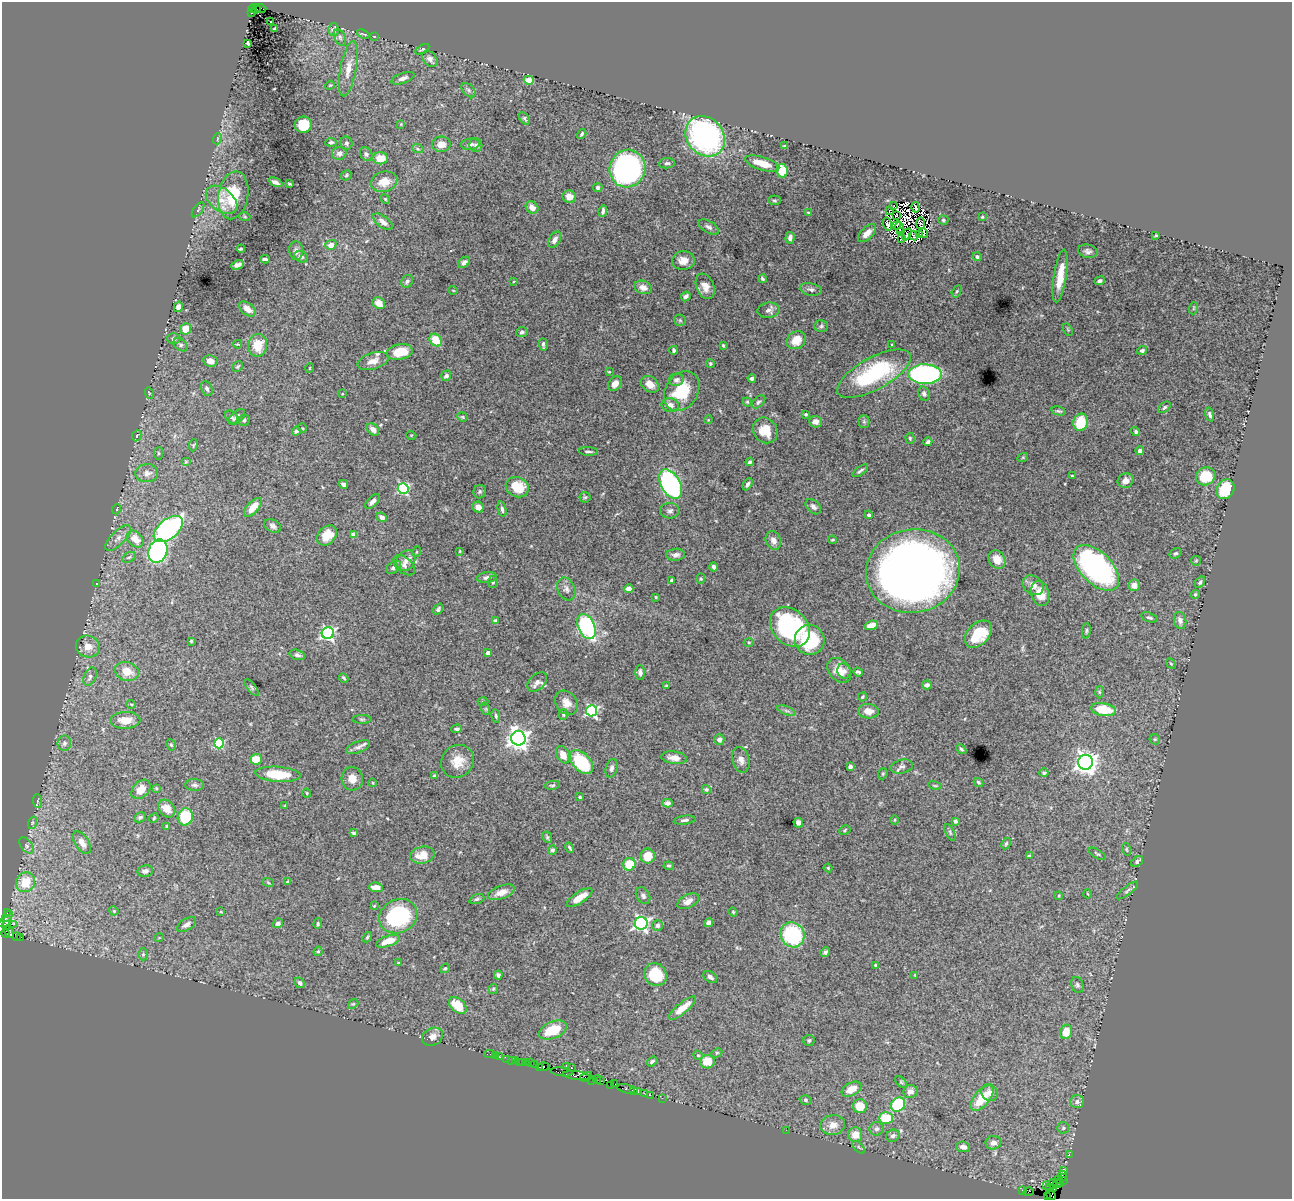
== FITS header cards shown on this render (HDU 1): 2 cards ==
NAXIS1  =                 1290
NAXIS2  =                 1197

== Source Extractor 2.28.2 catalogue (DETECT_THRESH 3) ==
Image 1290 x 1197 px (HDU 1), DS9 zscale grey, 1 PNG px = 1 image px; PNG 1294 x 1201 px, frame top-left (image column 1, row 1197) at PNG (2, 2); each listed source drawn as its Kron ellipse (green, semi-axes under 4 px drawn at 4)
Background 3.32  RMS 0.042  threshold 0.127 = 3 sigma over >= 5 px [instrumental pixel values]
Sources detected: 461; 6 with non-positive FLUX_AUTO (blend fragments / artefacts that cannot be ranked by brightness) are neither listed nor drawn; the other 455 listed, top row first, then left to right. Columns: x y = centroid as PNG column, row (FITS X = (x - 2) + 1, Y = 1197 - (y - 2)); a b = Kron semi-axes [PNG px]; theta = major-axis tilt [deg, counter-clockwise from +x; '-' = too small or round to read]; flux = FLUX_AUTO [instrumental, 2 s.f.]
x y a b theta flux
261 8 5 3 - 470
253 9 4 3 - 280
256 9 5 3 - 540
251 13 3 2 - 340
270 21 3 3 - 11
275 29 4 3 - 5.5
333 30 6 5 - 8.4
363 34 6 2 -20 3
374 36 4 2 - 1.5
340 37 9 5 -64 7.1
247 43 3 3 - 5.6
422 49 8 3 30 4.8
430 59 9 6 -47 13
348 69 28 8 79 35
403 78 12 5 20 11
529 80 5 4 - 29
330 85 5 4 - 3
468 90 8 5 -46 6.5
524 118 7 4 -53 4.7
401 124 4 4 - 2.4
303 125 8 8 - 90
582 134 5 3 - 5
705 136 22 18 -49 700
217 139 5 3 - 3.1
331 142 5 4 - 5.9
346 143 6 6 - 6
441 144 9 7 2 26
470 144 9 5 7 12
476 145 7 6 - 8.1
784 146 3 3 - 2.9
418 149 6 3 -18 4
339 153 7 6 - 9.5
366 154 7 5 -53 7
380 158 7 6 - 43
667 163 8 5 5 6.9
762 163 18 6 -17 55
627 169 19 18 - 860
782 171 7 5 -78 65
346 175 6 4 48 3.9
275 182 7 3 -25 10
384 182 13 10 13 38
289 184 3 2 - 2.8
598 187 5 4 - 7
233 195 24 15 80 100
569 197 7 6 - 25
385 199 5 4 - 2.9
221 200 18 11 -38 40
774 200 6 4 0 4.5
893 206 2 2 - 2.2
532 207 7 5 -43 21
916 207 5 2 - 6.1
198 210 9 4 54 4.9
603 211 6 3 81 7.3
889 211 3 3 - 3.5
808 212 3 2 - 2.2
896 216 3 2 - 3.3
245 217 5 3 - 2.9
982 217 3 3 - 3.2
943 220 5 4 - 3.9
383 222 12 5 -37 17
920 223 6 2 -89 3.7
887 224 7 3 -76 14
897 225 3 2 - 4.4
709 227 11 6 -30 11
900 227 6 2 -76 4.8
901 232 2 2 - 3.8
867 233 11 6 44 23
923 233 5 2 - 3.6
907 234 6 2 59 5.2
919 234 4 2 - 2.5
1156 235 3 2 - 2.4
914 236 5 2 - 4.5
790 238 6 4 85 13
902 239 4 2 - 1.4
555 240 9 5 59 13
331 245 5 4 - 21
241 249 4 2 - 4
296 251 9 7 -85 11
1088 251 10 6 -11 10
301 257 7 5 -23 7.2
977 257 4 4 - 9.1
265 259 5 3 - 5.9
683 261 11 9 3 27
464 262 7 5 43 9.2
238 265 6 4 26 11
1060 276 27 6 81 52
762 279 4 3 - 4
407 281 7 5 57 5.8
514 281 4 2 - 2
1099 281 5 4 - 6.9
705 286 13 8 -67 26
643 287 9 6 -19 21
811 289 11 6 -12 10
453 290 4 3 - 2.1
957 291 6 4 59 4.2
686 296 5 4 - 9
379 303 7 5 -32 22
178 307 5 4 - 18
1194 308 6 4 71 3
247 309 9 5 -39 27
769 310 11 7 7 12
680 320 6 5 - 4.3
821 326 7 6 - 6.5
186 329 6 5 - 40
1068 330 6 4 -59 2.8
522 332 5 5 - 7.5
174 338 7 5 1 8.6
436 340 7 5 -47 62
796 340 10 8 39 43
238 344 4 3 - 2.9
181 345 8 5 -39 6.4
258 345 11 9 80 58
543 345 6 3 -86 5.7
723 345 4 2 - 3
892 345 3 2 - 2.4
674 350 4 3 - 5.7
1142 350 5 4 - 6.8
400 352 13 7 10 66
210 361 7 5 -13 23
373 361 16 8 17 26
710 364 4 4 - 3.9
238 366 6 5 - 4.7
310 368 5 3 - 2
609 372 3 3 - 2.4
874 374 41 16 29 280
925 374 16 10 0 570
446 376 5 4 - 9.6
752 378 4 3 - 6.6
676 380 8 6 11 8.8
615 384 8 6 55 19
650 384 10 7 -39 24
207 389 8 5 -65 7.2
682 391 21 16 57 120
149 393 6 3 -73 2.9
342 394 2 2 - 2
924 394 7 5 -67 8.6
747 402 4 4 - 3.3
758 402 8 5 43 6.4
670 405 8 7 - 18
1164 407 7 4 41 4.8
1058 411 7 3 -15 5
806 414 3 3 - 5.2
1210 415 7 4 -73 6.5
232 417 7 5 -49 6
237 417 10 5 44 15
462 417 5 4 - 3.2
244 420 6 5 - 5
708 420 4 3 - 2.3
815 422 6 6 - 17
864 422 6 5 - 5.6
1080 422 9 7 76 96
302 428 5 3 - 2.2
373 429 7 5 -44 17
765 430 13 11 -50 50
296 431 4 3 - 5.9
1136 432 5 4 - 5.3
411 435 5 3 - 2.3
137 436 6 4 63 4
910 438 5 4 - 3.5
928 442 4 3 - 7.5
193 445 6 4 81 3.3
588 451 9 4 -3 6.6
1140 451 4 4 - 14
158 453 6 3 83 3.3
1023 457 5 3 - 2.7
186 462 5 4 - 3.1
750 462 4 3 - 6.1
860 471 9 3 36 5.7
147 473 11 9 6 20
1072 476 3 3 - 2.4
1206 476 10 9 - 98
1126 481 8 7 - 19
343 484 4 3 - 8.3
670 484 16 9 -60 560
747 484 6 4 62 7.8
517 487 12 9 -24 65
403 488 5 5 - 340
1226 489 10 8 61 110
480 492 7 6 - 5.3
585 497 5 5 - 4
372 501 9 4 45 12
253 507 12 5 48 34
478 507 5 5 - 20
813 507 9 6 -45 10
117 509 5 3 - 2.3
502 509 8 4 -77 6.4
670 511 9 7 2 10
869 515 4 4 - 5.9
382 517 5 4 - 14
273 526 9 6 -28 9.1
168 529 17 9 39 610
327 535 11 8 46 53
354 535 4 4 - 31
118 538 16 7 45 19
135 539 10 7 -45 36
773 540 9 7 -67 17
833 540 4 3 - 3.2
158 551 12 9 71 640
460 551 3 2 - 1.9
416 552 5 3 - 2.6
1176 553 6 4 34 5.3
676 555 9 6 5 12
129 557 7 4 30 5.4
997 559 10 8 -54 30
406 561 11 9 58 20
1196 561 5 4 - 3.2
404 565 12 7 -40 14
394 567 8 5 37 9.4
714 567 4 3 - 7.4
1096 568 28 15 -45 690
913 571 47 41 10 2900
487 578 10 5 7 14
701 579 5 4 - 3.1
672 580 4 3 - 4
493 582 6 5 - 4.6
1200 582 6 4 59 5.5
97 584 4 2 - 1.9
1033 585 11 9 -40 21
1134 585 6 5 - 25
566 589 12 8 -64 13
628 589 5 4 - 17
1040 593 13 9 -77 39
1195 594 5 4 - 3.8
656 597 3 2 - 2.5
438 609 6 4 53 5.9
1149 617 8 4 -18 6.5
1180 620 9 6 -78 13
495 621 4 4 - 8.5
871 625 7 4 19 23
586 626 13 8 -64 340
790 627 22 17 -44 390
1086 631 7 4 83 4.5
328 633 6 6 - 580
978 634 16 10 45 100
810 640 15 14 - 180
191 641 3 3 - 3
749 642 5 3 - 3
88 647 12 10 -20 26
488 653 4 4 - 11
297 655 8 5 -17 8.3
1171 664 5 4 - 3.4
839 670 14 10 -49 36
127 671 12 9 -16 42
844 671 8 6 -74 12
640 672 7 5 -88 11
858 672 5 3 - 5.4
90 677 10 6 66 8.2
344 678 5 2 - 3.6
537 682 11 7 44 14
667 685 4 2 - 3
927 685 5 4 - 11
252 688 10 4 -51 5.6
1099 692 6 4 -88 3.8
862 697 5 3 - 3.5
483 702 5 3 - 2.9
566 703 13 10 -50 25
131 704 5 3 - 2.6
486 709 6 4 -72 4
1103 710 12 6 -10 94
592 711 5 5 - 450
786 711 10 3 -21 5.6
868 711 10 7 -2 25
564 714 5 5 - 3.7
496 716 7 4 -79 5.2
362 719 10 4 0 5.4
125 720 15 8 1 42
457 729 5 4 - 6.8
518 738 7 7 - 1900
719 739 5 5 - 11
1155 739 5 5 - 4.1
64 743 8 6 73 9
219 743 5 5 - 210
171 745 6 4 -66 4.6
358 747 12 5 21 11
961 749 6 4 -44 4.5
563 755 9 6 -62 28
674 758 13 6 -7 20
256 759 6 5 - 43
741 760 13 8 -76 17
458 761 17 15 44 44
581 762 14 8 -48 200
1085 762 7 7 - 1900
902 766 11 6 13 10
850 767 4 3 - 8.3
611 768 9 5 74 9.8
1044 773 4 4 - 5.2
278 774 22 7 -4 100
883 774 6 4 69 3.3
434 776 4 3 - 4.4
352 779 12 10 -77 26
978 782 5 4 - 4.8
373 783 4 3 - 2.2
195 785 9 6 -4 8
552 785 8 4 8 4.9
935 786 7 3 -11 3
156 788 4 3 - 2.9
141 789 11 8 45 32
706 789 4 4 - 5
307 793 4 4 - 2.9
580 797 3 3 - 5.4
37 801 7 4 -89 4.6
668 803 5 4 - 11
285 806 4 4 - 3.5
167 809 10 7 -48 26
140 817 6 4 27 5.3
185 817 8 7 - 110
154 818 5 4 - 3.3
685 820 11 4 7 7.9
895 820 5 3 - 2.6
955 821 4 4 - 11
32 823 6 4 72 4.6
798 823 5 4 - 11
167 826 4 3 - 2.7
845 830 6 4 28 4.2
950 832 9 4 -64 5.3
354 833 4 3 - 5.5
547 837 6 4 -64 4.1
82 843 12 7 -56 23
1006 843 6 4 62 4.3
26 846 9 5 -53 8.9
570 848 5 3 - 5.3
1126 849 6 4 -74 3.6
552 850 4 4 - 5.9
1097 854 10 4 -31 4.9
422 855 12 8 11 43
648 856 7 7 - 52
1029 856 4 2 - 4
1137 861 6 4 36 7.4
629 864 6 6 - 65
669 866 5 3 - 3.8
828 868 4 3 - 2.6
145 871 8 5 13 7.4
26 882 10 9 - 77
268 882 6 3 -21 3.6
288 882 3 3 - 4.7
376 887 7 5 -4 23
1128 890 13 4 38 8.1
501 892 14 6 21 24
1088 894 4 2 - 2.2
643 896 9 6 -59 9
1059 896 4 3 - 2.4
580 898 15 5 34 39
477 899 8 4 21 5.4
688 901 11 6 27 20
374 906 3 3 - 2.5
114 911 4 3 - 2.6
7 912 3 2 - 77
221 912 4 3 - 2.4
733 912 4 4 - 2.8
398 916 20 16 27 260
7 917 6 4 45 190
5 922 7 3 30 540
278 923 5 4 - 8.5
641 923 6 6 - 780
708 923 5 4 - 7.4
14 924 3 2 - 100
318 924 5 4 - 3.8
7 925 4 3 - 320
186 925 11 5 32 13
657 925 5 5 - 8.8
9 932 6 3 -59 400
6 934 5 3 - 180
793 935 13 11 -63 230
17 936 2 2 - 26
21 937 3 2 - 420
367 937 5 4 - 3.9
159 938 5 3 - 2.3
388 941 12 5 18 50
318 951 5 4 - 3.8
825 952 5 4 - 5.7
143 954 6 5 - 4.6
398 963 3 3 - 2.3
875 965 3 2 - 2.7
445 968 5 4 - 3.9
498 975 4 4 - 7.2
655 975 12 11 - 100
915 975 4 4 - 2.4
710 977 8 5 -37 10
300 983 5 4 - 8.4
1077 985 8 6 -70 6.3
493 989 5 5 - 3.9
353 1004 5 4 - 3.8
458 1005 10 6 -42 64
682 1008 17 5 40 35
553 1030 15 8 22 85
1066 1032 7 6 - 47
433 1037 11 8 26 19
809 1040 5 5 - 5.2
717 1053 5 4 - 3.6
489 1054 5 2 - 89
698 1055 5 4 - 4
495 1056 2 2 - 36
499 1057 3 3 - 230
507 1059 2 2 - 28
512 1060 3 2 - 110
515 1060 3 3 - 280
652 1061 6 4 35 6.1
707 1061 7 7 - 54
519 1062 2 2 - 130
523 1063 3 3 - 160
526 1063 2 2 - 170
530 1063 2 2 - 330
535 1065 2 2 - 67
567 1066 4 2 - 2
539 1067 4 2 - 200
543 1067 6 4 4 690
571 1068 2 2 - 1.7
561 1072 11 3 -8 760
577 1076 14 4 -7 1600
586 1077 6 3 24 440
597 1079 4 2 - 200
592 1080 2 2 - 77
600 1081 3 2 - 170
901 1082 7 4 -45 4.4
615 1084 2 2 - 73
611 1085 2 2 - 39
626 1089 9 3 -13 410
851 1089 10 6 30 34
634 1091 3 3 - 270
638 1091 4 3 - 510
910 1092 7 6 - 18
644 1093 2 2 - 74
990 1093 9 8 - 18
650 1095 2 2 - 93
662 1098 2 2 - 51
982 1098 15 7 50 79
806 1100 6 4 -16 4.3
1077 1102 7 6 - 14
898 1105 7 6 - 180
860 1106 7 7 - 44
886 1118 7 6 - 75
833 1125 12 10 14 27
1063 1128 6 6 - 5.6
876 1129 7 6 - 8.2
786 1130 2 2 - 27
855 1135 7 7 - 33
893 1136 7 6 - 9.8
993 1143 8 6 10 18
859 1147 8 3 -45 3.2
963 1147 7 5 -6 15
1069 1154 2 2 - 83
1064 1170 4 3 - 0.54
1063 1176 5 2 - 150
1059 1180 3 2 - 140
1063 1181 3 2 - 210
1057 1183 4 2 - 130
1053 1184 5 3 - 210
1061 1184 2 2 - 66
1046 1185 4 3 - 190
1050 1187 4 2 - 150
1054 1189 2 2 - 20
1023 1191 4 3 - 100
1028 1192 5 3 - 190
1051 1195 6 4 -49 370
1047 1197 3 3 - 81
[6 non-positive-flux detections neither listed nor drawn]